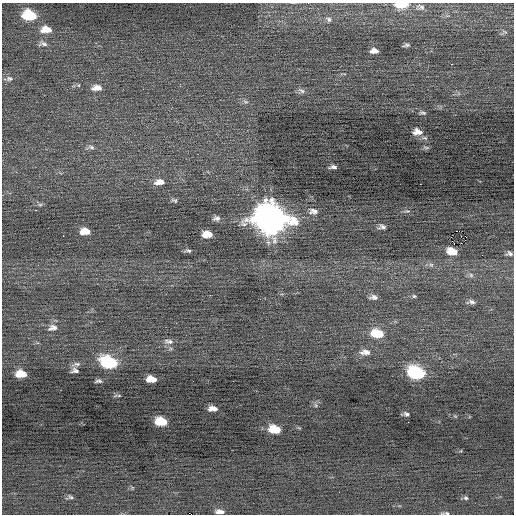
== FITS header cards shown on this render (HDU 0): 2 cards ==
NAXIS1  =                  512 / Axis length
NAXIS2  =                  512 / Axis length

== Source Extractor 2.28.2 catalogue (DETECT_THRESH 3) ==
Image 512 x 512 px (HDU 0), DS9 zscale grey, 1 PNG px = 1 image px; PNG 516 x 516 px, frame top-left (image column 1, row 512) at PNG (2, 3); no overlay
Background 0.00431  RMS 0.73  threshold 2.18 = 3 sigma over >= 5 px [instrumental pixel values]
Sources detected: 63; all 63 listed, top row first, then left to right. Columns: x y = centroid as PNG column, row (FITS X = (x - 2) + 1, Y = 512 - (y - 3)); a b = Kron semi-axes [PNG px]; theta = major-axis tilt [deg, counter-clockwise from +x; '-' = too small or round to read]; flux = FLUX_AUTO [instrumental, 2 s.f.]
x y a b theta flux
401 5 12 5 4 1400
420 7 13 8 -9 240
29 15 11 8 -7 2400
329 19 8 6 -35 130
46 29 12 7 0 570
505 32 7 4 -19 76
43 44 12 7 -11 200
406 45 7 4 11 110
374 51 7 5 1 290
452 64 3 2 - 280
9 79 9 7 -4 160
79 85 5 3 - 45
97 88 13 7 3 360
302 91 11 6 -25 170
245 102 8 5 -19 120
423 113 9 4 -9 90
417 132 10 6 -3 380
91 147 10 5 -17 150
333 167 7 3 4 140
159 182 12 7 6 410
420 184 2 2 - 180
174 200 9 5 -19 110
40 205 7 4 1 85
35 210 2 2 - 340
313 211 13 8 -4 260
407 211 9 3 -4 72
216 218 10 6 10 190
270 219 16 12 -12 72000
382 227 10 6 -10 160
85 231 9 6 1 620
207 234 9 6 -3 670
63 236 2 2 - 32
452 241 2 2 - 28
188 251 9 5 -5 120
452 251 9 6 -13 770
509 253 9 6 0 140
431 265 7 6 - 130
471 275 6 6 - 130
414 296 7 5 30 92
374 297 10 6 -2 210
471 302 11 6 1 180
53 328 15 9 14 320
377 333 14 8 -8 1300
169 341 14 7 -6 240
365 352 15 8 2 360
109 362 12 8 -15 4400
76 364 12 5 8 140
75 371 7 5 0 160
416 373 12 8 -15 5500
21 374 9 6 0 860
151 379 9 5 -5 550
98 381 7 3 3 100
119 395 5 3 - 44
315 405 6 4 -70 71
213 409 8 5 -2 300
406 414 6 4 -27 120
161 421 10 6 -8 1300
408 422 2 2 - 130
275 429 10 6 -11 1100
70 497 8 5 -32 95
466 498 6 5 - 93
220 512 10 5 -4 230
445 513 10 3 0 100
At the frame edge (FLAGS 8, measured only in part): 2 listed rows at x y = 401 5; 445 513